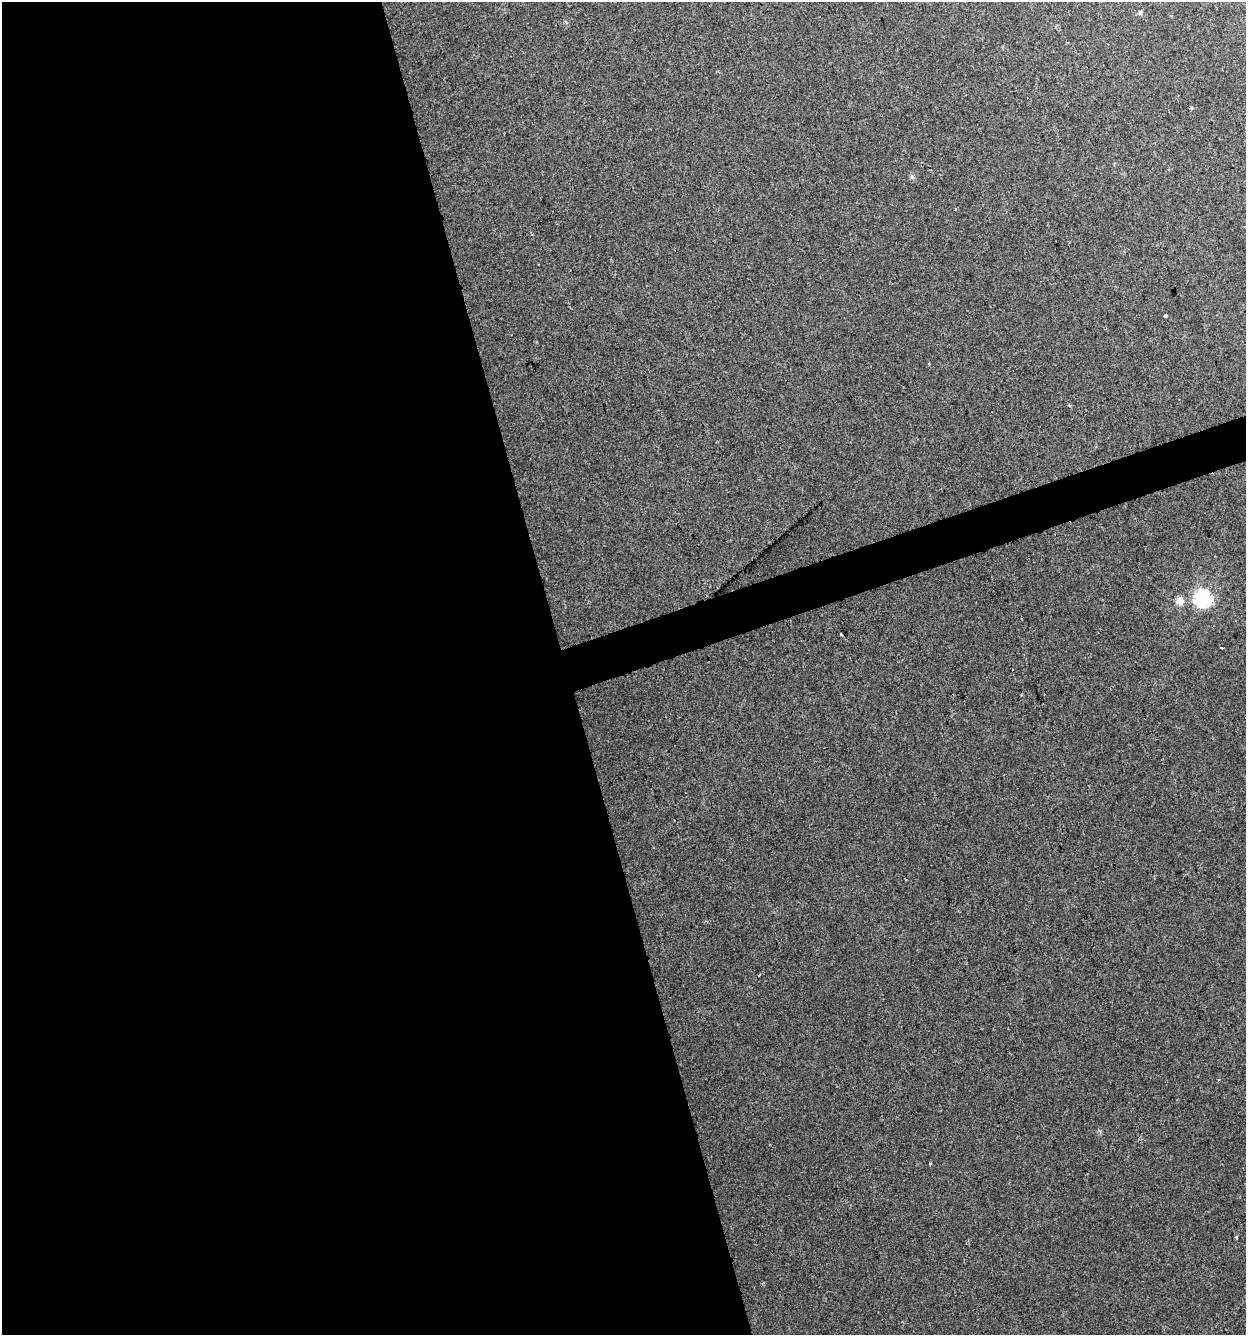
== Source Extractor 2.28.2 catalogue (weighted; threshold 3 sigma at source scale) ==
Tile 9 of 4 x 4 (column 1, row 3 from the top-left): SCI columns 61-1304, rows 1334-2666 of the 5150 x 5332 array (HDU 1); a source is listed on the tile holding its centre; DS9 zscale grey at full resolution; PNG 1248 x 1337 px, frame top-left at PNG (2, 2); no overlay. Shown black and unused: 47% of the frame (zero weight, under 2 of 3 exposures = <1% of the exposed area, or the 3 px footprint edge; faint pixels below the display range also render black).
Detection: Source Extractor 2.28.2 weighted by HDU 2 'WHT'; one run over the whole footprint, this tile lists its part. Background 0.00751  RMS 0.0053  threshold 0.0239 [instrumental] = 3 sigma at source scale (4.5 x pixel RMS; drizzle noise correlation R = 1.50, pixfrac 1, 0.0396/0.0396 arcsec/px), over >= 5 px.
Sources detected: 12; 1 cosmic-ray / hot-pixel residue — not listed; the other 11 listed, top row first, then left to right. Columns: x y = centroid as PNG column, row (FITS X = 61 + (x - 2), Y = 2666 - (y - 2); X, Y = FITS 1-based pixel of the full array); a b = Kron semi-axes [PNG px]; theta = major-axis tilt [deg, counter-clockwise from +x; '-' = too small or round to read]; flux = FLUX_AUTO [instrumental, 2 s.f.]
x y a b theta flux
1140 12 6 5 - 0.9
912 177 6 4 -72 0.89
955 210 4 2 - 0.42
1165 316 3 3 - 0.54
1203 598 7 6 - 170
1180 601 5 5 - 9.3
840 634 3 3 - 1.9
1221 647 3 3 - 1.5
905 879 3 2 - 0.58
759 975 3 2 - 0.6
1218 1080 3 2 - 0.81
Unlisted compact peaks at least as high as the median listed source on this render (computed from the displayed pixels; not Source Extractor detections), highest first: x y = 1236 1237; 930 1164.